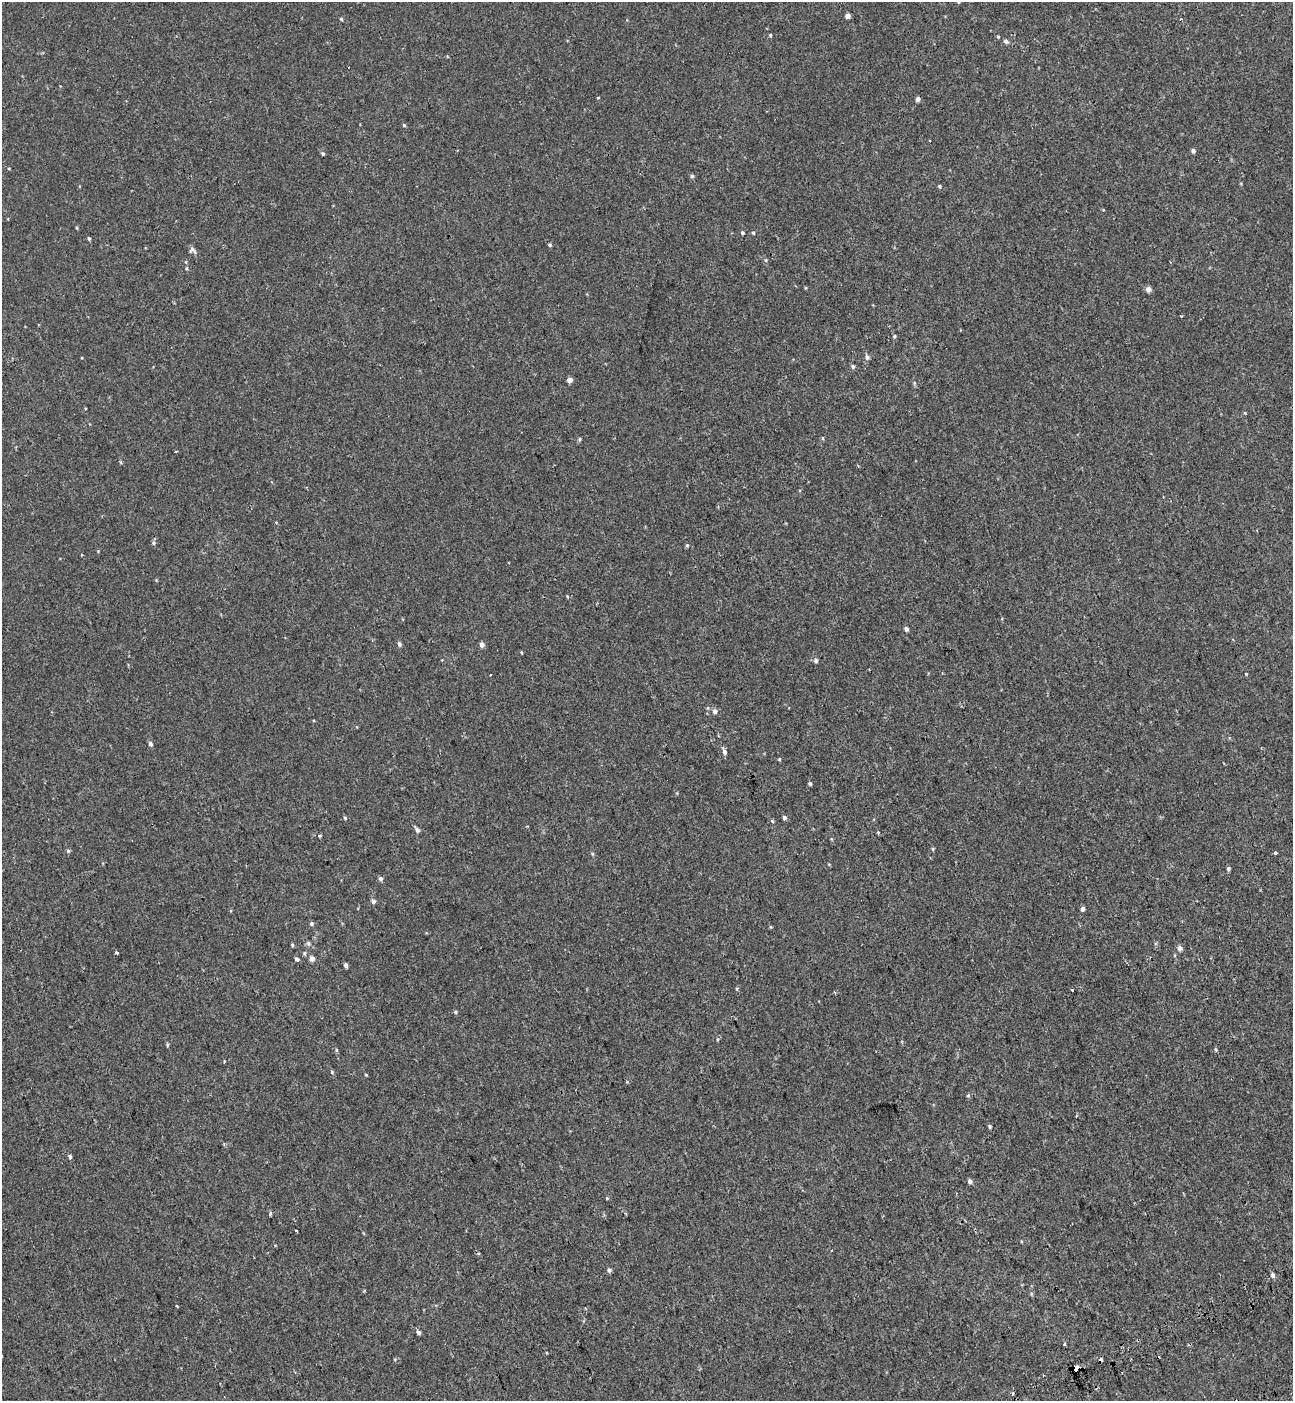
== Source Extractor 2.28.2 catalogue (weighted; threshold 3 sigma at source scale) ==
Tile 6 of 4 x 4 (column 2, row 2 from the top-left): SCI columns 1524-2814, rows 2898-4296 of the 5576 x 5797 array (HDU 1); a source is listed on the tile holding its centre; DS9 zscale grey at full resolution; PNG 1295 x 1403 px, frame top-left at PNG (2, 2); no overlay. Shown black and unused: <1% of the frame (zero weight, under 2 of 3 exposures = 6% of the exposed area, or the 3 px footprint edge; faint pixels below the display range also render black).
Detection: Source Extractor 2.28.2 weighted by HDU 2 'WHT'; one run over the whole footprint, this tile lists its part. Background -7.26e-04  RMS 0.0031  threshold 0.0137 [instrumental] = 3 sigma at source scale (4.5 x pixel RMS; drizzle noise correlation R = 1.50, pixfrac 1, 0.0396/0.0396 arcsec/px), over >= 5 px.
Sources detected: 102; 5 cosmic-ray / hot-pixel residue — not listed; the other 97 listed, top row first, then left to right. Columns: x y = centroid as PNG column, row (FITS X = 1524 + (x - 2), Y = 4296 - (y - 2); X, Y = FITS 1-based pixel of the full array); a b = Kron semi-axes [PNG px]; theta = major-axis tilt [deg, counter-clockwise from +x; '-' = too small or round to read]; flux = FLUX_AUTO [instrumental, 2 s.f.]
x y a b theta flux
958 2 4 4 - 0.29
848 16 4 4 - 1.6
341 19 4 4 - 0.35
1181 19 3 3 - 0.71
770 35 4 3 - 0.32
998 37 4 4 - 0.27
1006 41 6 5 - 0.69
598 98 4 2 - 0.19
918 99 4 4 - 1.1
404 125 4 4 - 0.36
1193 151 4 4 - 0.88
323 154 4 4 - 0.44
9 168 4 3 - 0.22
692 176 5 4 - 0.55
939 186 4 4 - 0.41
76 228 5 3 - 0.29
742 233 4 4 - 0.41
753 233 5 4 - 0.33
89 239 4 3 - 0.45
550 245 5 4 - 0.4
192 250 10 7 -51 0.97
186 262 5 3 - 0.28
187 268 5 3 - 0.32
1148 289 5 5 - 1.7
1181 316 2 2 - 0.23
894 336 4 4 - 0.39
867 357 8 5 -73 0.8
853 367 6 4 -61 0.57
569 380 4 4 - 1.8
914 383 5 5 - 0.38
1245 413 5 3 - 0.24
822 438 5 3 - 0.28
579 439 5 3 - 0.34
858 466 3 3 - 0.26
154 543 7 5 48 0.53
687 545 5 5 - 0.4
98 551 4 3 - 0.21
156 580 4 4 - 0.23
567 596 4 3 - 0.26
906 629 4 4 - 1.1
399 644 6 4 -72 0.67
482 645 5 4 - 1.3
816 660 5 5 - 0.7
869 670 3 2 - 0.29
491 674 3 3 - 1
1246 674 4 3 - 0.23
714 711 6 5 - 1
150 744 6 5 - 0.71
724 752 6 5 - 1
779 759 4 4 - 0.28
810 784 4 4 - 0.45
345 818 5 4 - 0.4
784 818 5 4 - 0.78
772 821 5 4 - 0.3
417 830 7 5 -55 0.89
878 832 4 4 - 0.25
320 836 4 3 - 0.33
933 849 6 3 -71 0.31
68 851 5 4 - 0.43
1275 853 3 3 - 0.98
592 854 6 4 -60 0.35
1228 869 5 4 - 0.57
381 879 5 5 - 0.72
373 901 5 4 - 1.1
1083 909 5 4 - 0.85
312 923 5 5 - 0.5
308 943 8 5 -74 0.6
292 945 4 3 - 0.37
1179 948 5 5 - 1.3
116 953 3 3 - 2.1
304 953 5 4 - 0.4
312 958 6 5 - 1.3
297 959 4 3 - 1.9
346 965 4 4 - 0.88
737 989 4 4 - 0.31
1072 989 3 3 - 9.1
455 1012 5 4 - 0.4
167 1045 6 3 72 0.31
1216 1049 6 3 -71 0.35
336 1050 5 4 - 0.36
224 1061 3 2 - 0.29
332 1072 5 4 - 0.34
366 1075 4 3 - 0.26
968 1095 5 5 - 0.37
989 1126 6 4 -73 0.43
70 1157 4 3 - 1.5
970 1181 5 4 - 0.86
607 1198 4 3 - 0.26
270 1214 4 3 - 0.58
296 1231 3 2 - 0.5
609 1270 6 5 - 0.68
1273 1275 6 5 - 0.75
364 1291 5 3 - 0.22
418 1332 6 5 - 0.83
1064 1344 3 3 - 1
1101 1359 3 3 - 1.3
1077 1369 4 3 - 97
Overlapping masked pixels (flux is a lower limit): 2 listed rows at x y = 1101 1359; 1077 1369
Isophote crosses this tile's border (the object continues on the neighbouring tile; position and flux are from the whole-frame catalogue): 1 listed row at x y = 958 2